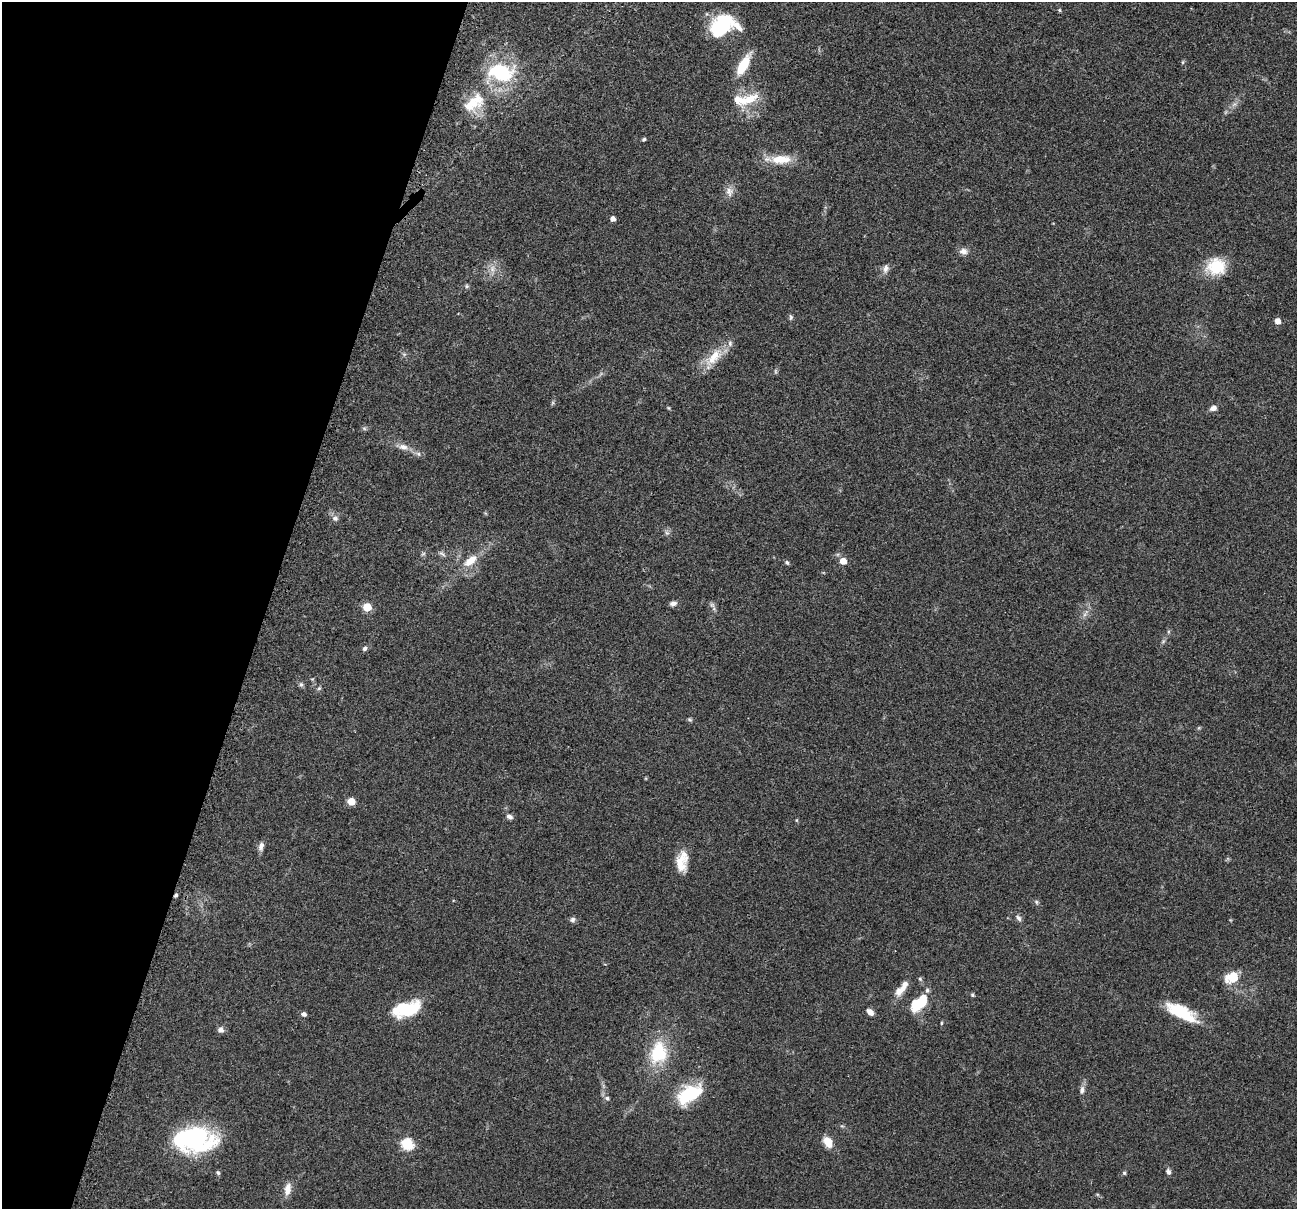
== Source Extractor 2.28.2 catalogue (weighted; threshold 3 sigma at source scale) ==
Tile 9 of 4 x 4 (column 1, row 3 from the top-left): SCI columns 31-1325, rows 1361-2567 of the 5241 x 5259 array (HDU 1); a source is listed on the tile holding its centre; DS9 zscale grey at full resolution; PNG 1299 x 1211 px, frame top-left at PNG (2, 2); no overlay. Shown black and unused: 21% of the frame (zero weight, under 3 of 4 exposures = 3% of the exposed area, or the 3 px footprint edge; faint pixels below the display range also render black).
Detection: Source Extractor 2.28.2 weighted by HDU 2 'WHT'; one run over the whole footprint, this tile lists its part. Background 0.054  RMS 0.0056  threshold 0.0252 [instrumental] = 3 sigma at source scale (4.5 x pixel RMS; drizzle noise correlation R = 1.50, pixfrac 1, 0.05/0.05 arcsec/px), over >= 5 px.
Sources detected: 77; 1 too faint to see at this stretch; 2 inside a brighter object's white glare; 1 cosmic-ray / hot-pixel residue — not listed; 7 inside a brighter listed object's ellipse — not listed separately; the other 66 listed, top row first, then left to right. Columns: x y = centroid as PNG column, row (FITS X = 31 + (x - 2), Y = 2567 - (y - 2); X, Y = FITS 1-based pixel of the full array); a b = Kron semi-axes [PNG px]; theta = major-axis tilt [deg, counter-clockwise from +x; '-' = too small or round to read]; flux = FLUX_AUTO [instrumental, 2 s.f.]
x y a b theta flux
1059 10 5 4 - 0.67
722 24 23 18 -72 22
1183 62 6 3 71 0.65
743 65 23 8 61 16
501 73 21 14 -5 45
477 100 24 17 -6 13
748 100 31 12 28 13
644 139 5 4 - 0.88
781 159 26 11 1 13
729 192 13 10 -89 3.9
613 218 5 4 - 2.8
963 251 10 8 -8 3.1
1216 267 23 20 5 18
886 268 12 7 77 2.6
492 269 12 7 90 3.4
467 286 6 5 - 0.92
791 317 8 5 -88 1.1
1278 321 5 5 - 4.7
714 357 32 13 47 12
669 408 6 4 -70 0.58
1213 408 8 6 25 2.7
364 428 6 4 -19 0.89
403 447 13 8 -12 3.8
418 454 7 6 - 1.4
335 518 8 7 - 1.9
667 533 6 5 - 1.2
423 554 6 4 19 0.78
442 554 11 4 -36 1.3
470 561 21 10 38 8.6
843 561 5 5 - 7.7
787 562 6 5 - 1.1
673 603 8 6 12 2.2
712 605 7 5 -30 1.3
367 607 5 5 - 17
365 648 7 5 55 1.3
301 685 7 6 - 1.3
319 688 6 5 - 0.94
689 719 7 4 -31 0.82
351 801 5 5 - 13
509 817 8 6 -25 2.1
261 846 11 6 75 2.5
679 862 28 14 57 9.6
1036 902 6 5 - 0.98
1018 918 10 6 -56 1.9
573 920 7 6 - 1.6
1233 977 11 8 21 16
920 979 6 5 - 0.96
904 986 23 8 62 4.8
972 995 5 5 - 0.78
920 1002 18 9 41 25
406 1009 29 14 18 28
870 1012 8 6 -42 3.2
1182 1012 37 13 -28 23
304 1014 5 5 - 2
221 1030 7 7 - 2.3
658 1052 27 19 76 28
1082 1090 12 6 79 2.3
689 1094 32 17 33 29
607 1098 6 5 - 1.4
194 1138 39 30 37 57
828 1142 12 9 -60 7.4
407 1144 6 6 - 55
1168 1172 7 5 -72 1.8
218 1173 6 5 - 0.97
1124 1173 5 4 - 0.84
288 1189 16 8 82 4.6